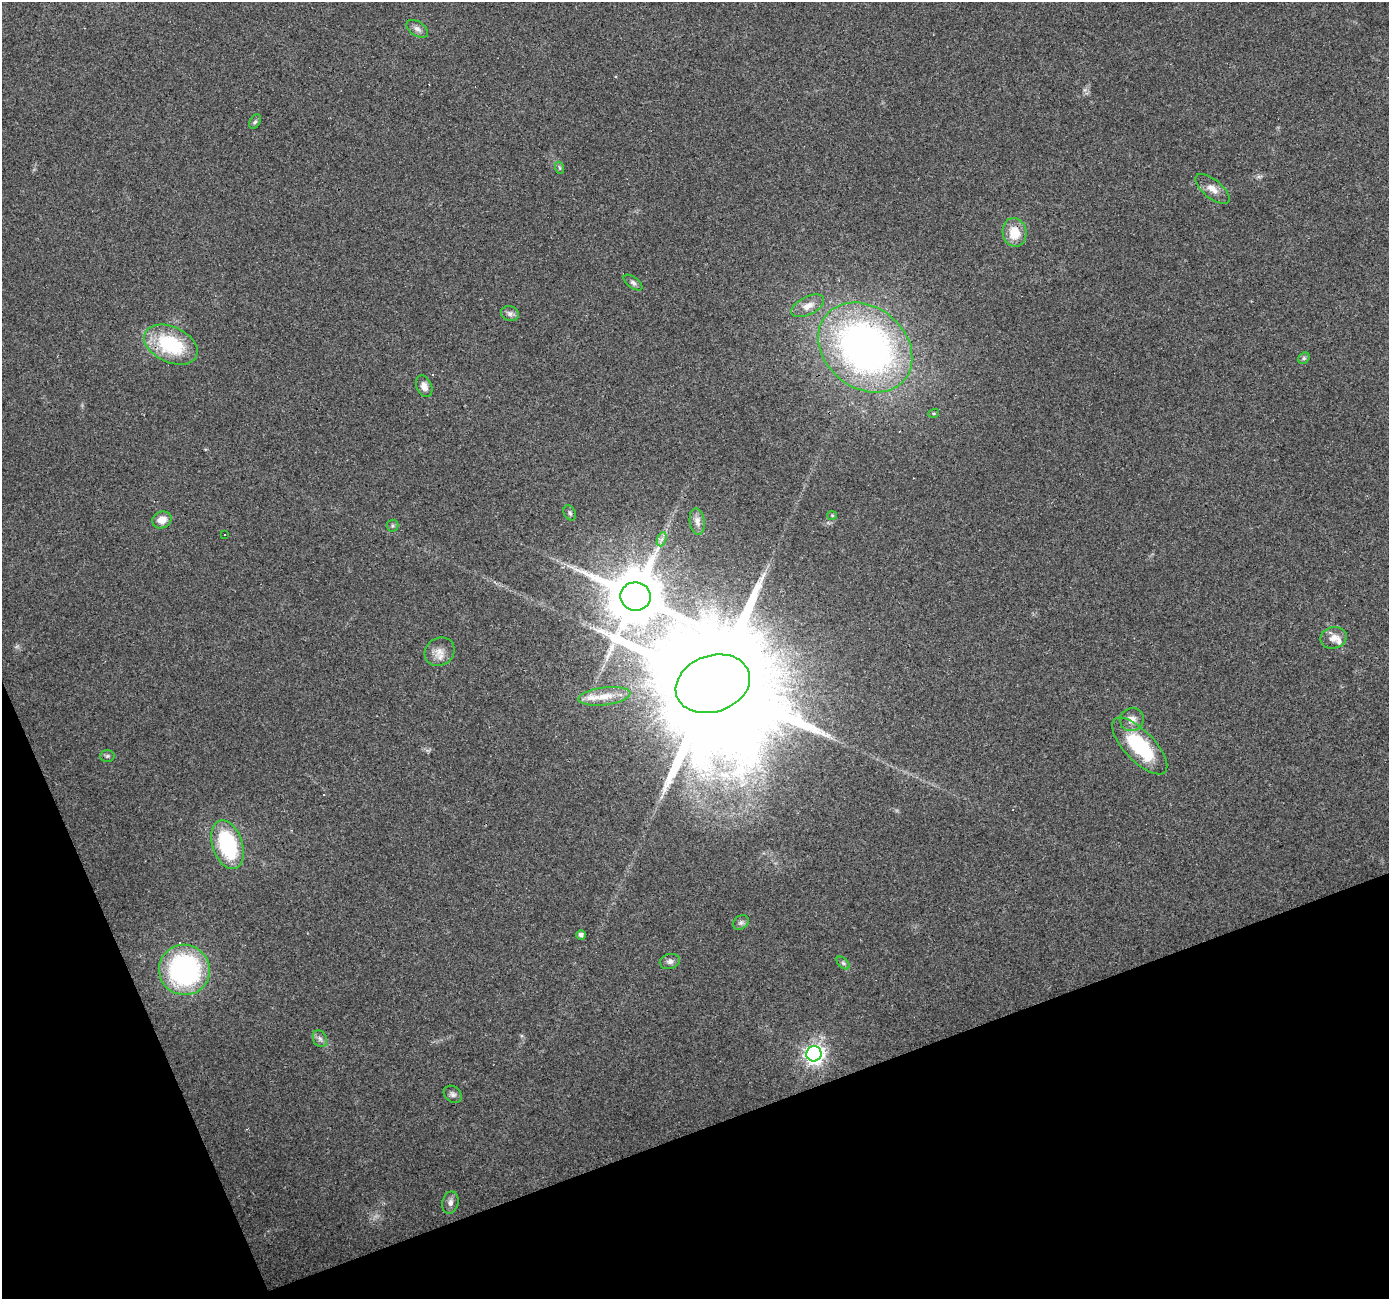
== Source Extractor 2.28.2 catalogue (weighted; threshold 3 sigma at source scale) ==
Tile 14 of 4 x 4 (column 2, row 4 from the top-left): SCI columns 1388-2774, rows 76-1372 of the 5548 x 5393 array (HDU 1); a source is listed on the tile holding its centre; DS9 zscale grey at full resolution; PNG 1391 x 1301 px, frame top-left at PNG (2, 2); each listed source drawn as its Kron ellipse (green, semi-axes under 4 px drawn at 4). Shown black and unused: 18% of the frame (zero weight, under 3 of 4 exposures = <1% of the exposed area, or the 3 px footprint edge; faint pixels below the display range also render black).
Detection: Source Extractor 2.28.2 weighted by HDU 2 'WHT'; one run over the whole footprint, this tile lists its part. Background 0.0248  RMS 0.0038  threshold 0.017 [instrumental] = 3 sigma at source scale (4.5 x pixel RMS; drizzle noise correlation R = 1.50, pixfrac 1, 0.0396/0.0396 arcsec/px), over >= 5 px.
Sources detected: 44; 5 cosmic-ray / hot-pixel residue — neither listed nor drawn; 1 inside a brighter listed object's ellipse — not listed separately; the other 38 listed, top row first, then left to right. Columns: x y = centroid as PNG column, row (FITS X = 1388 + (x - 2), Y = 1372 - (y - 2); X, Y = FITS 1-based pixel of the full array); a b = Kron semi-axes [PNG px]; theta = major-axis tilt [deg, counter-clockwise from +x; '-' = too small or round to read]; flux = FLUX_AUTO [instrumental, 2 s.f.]
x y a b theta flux
417 29 12 7 -33 1.8
255 122 8 5 61 0.74
560 168 6 4 -71 0.53
1212 189 21 9 -39 3.7
1014 232 14 12 -78 8.4
633 283 11 5 -37 1.2
808 306 18 9 27 3.9
510 313 9 7 -17 1.4
171 345 28 17 -25 27
865 347 51 40 -39 190
1304 358 6 5 - 0.71
424 386 11 7 -66 2.6
934 413 5 3 - 0.43
570 513 8 5 -62 0.92
832 515 5 4 - 0.39
162 520 10 8 24 4
697 521 13 7 -82 2.2
392 526 6 6 - 0.64
225 534 3 2 - 0.47
662 539 7 4 70 1.1
635 596 15 14 - 3000
1333 638 13 10 14 3.4
440 652 15 13 36 4
713 684 38 28 19 23000
604 696 26 9 7 5.1
1132 719 12 11 - 3
1140 746 36 15 -46 27
107 756 7 6 - 0.76
227 845 25 15 -71 31
741 922 8 6 41 1.1
581 935 5 4 - 1.5
670 961 10 7 14 1.5
843 963 8 4 -45 0.79
184 970 25 25 - 67
320 1039 9 6 -62 1.3
814 1054 8 7 - 190
453 1094 10 7 -40 1.4
450 1202 11 8 77 2
Overlapping masked pixels (flux is a lower limit): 1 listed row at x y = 713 684